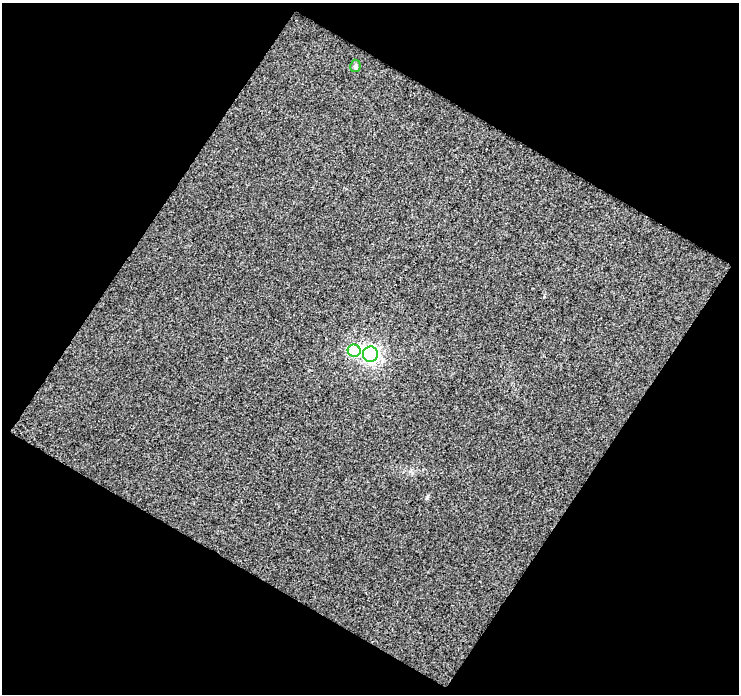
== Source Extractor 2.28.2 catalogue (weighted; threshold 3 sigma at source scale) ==
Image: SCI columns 1-737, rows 27-718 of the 737 x 744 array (HDU 1 of 3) = the unmasked area's bounding box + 8 px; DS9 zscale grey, full resolution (1 PNG px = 1 image px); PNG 741 x 696 px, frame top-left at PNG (2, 3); each listed source drawn as its Kron ellipse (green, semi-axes under 4 px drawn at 4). Shown black and unused: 50% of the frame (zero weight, under 3 of 4 exposures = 2% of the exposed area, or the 3 px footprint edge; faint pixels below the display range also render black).
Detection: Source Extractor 2.28.2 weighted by HDU 2 'WHT'. Background 0.0275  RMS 0.02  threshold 0.0922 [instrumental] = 3 sigma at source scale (4.5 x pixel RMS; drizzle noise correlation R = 1.50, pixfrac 1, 0.0396/0.0396 arcsec/px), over >= 5 px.
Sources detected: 3; all 3 listed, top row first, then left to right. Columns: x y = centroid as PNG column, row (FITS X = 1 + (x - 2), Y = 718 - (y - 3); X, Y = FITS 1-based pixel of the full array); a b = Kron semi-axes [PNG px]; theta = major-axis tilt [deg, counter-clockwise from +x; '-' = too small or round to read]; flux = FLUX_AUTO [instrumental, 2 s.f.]
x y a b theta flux
355 66 6 5 - 4.8
354 351 6 6 - 95
370 354 8 7 - 430